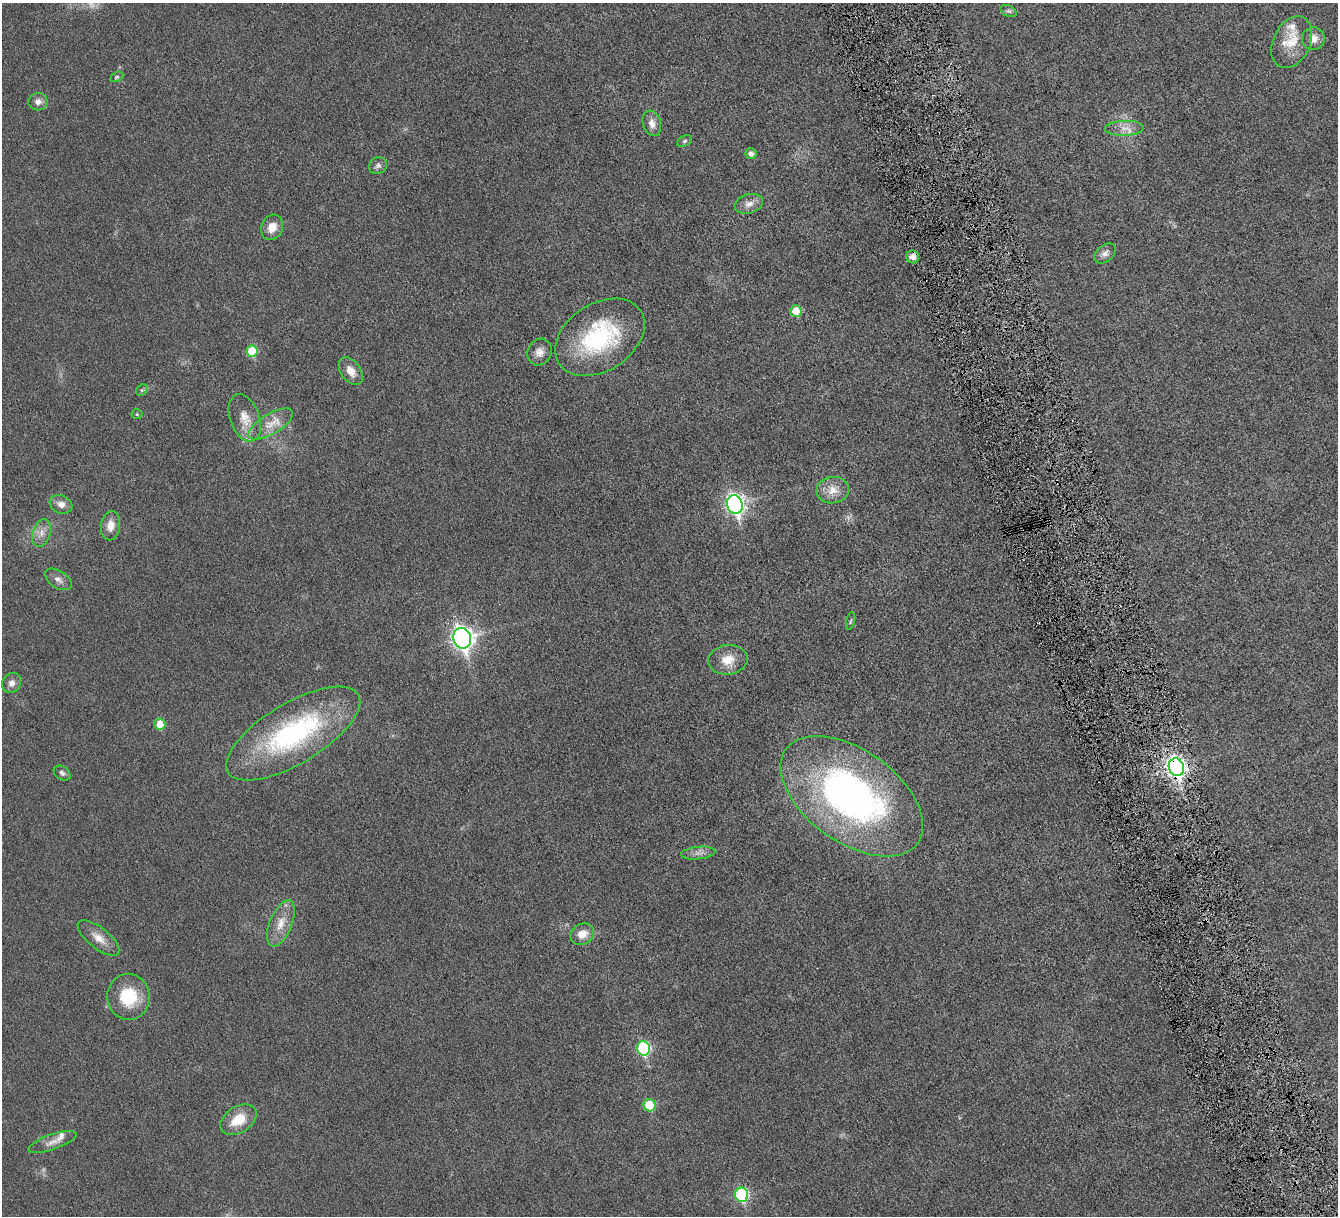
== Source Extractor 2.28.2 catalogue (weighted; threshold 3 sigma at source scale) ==
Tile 6 of 4 x 4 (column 2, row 2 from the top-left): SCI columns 1343-2678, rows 2713-3926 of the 5353 x 5300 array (HDU 1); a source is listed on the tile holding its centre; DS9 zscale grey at full resolution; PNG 1340 x 1218 px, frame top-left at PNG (2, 3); each listed source drawn as its Kron ellipse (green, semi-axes under 4 px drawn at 4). Shown black and unused: <1% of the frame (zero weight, under 4 of 8 exposures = <1% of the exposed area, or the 3 px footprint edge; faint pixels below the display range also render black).
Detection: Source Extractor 2.28.2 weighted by HDU 2 'WHT'; one run over the whole footprint, this tile lists its part. Background 0.0252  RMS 0.0048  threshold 0.0198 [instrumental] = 3 sigma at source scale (4.09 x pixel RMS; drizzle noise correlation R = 1.36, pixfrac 0.8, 0.05/0.05 arcsec/px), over >= 5 px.
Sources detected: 52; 1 cosmic-ray / hot-pixel residue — neither listed nor drawn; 3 inside a brighter listed object's ellipse — not listed separately; the other 48 listed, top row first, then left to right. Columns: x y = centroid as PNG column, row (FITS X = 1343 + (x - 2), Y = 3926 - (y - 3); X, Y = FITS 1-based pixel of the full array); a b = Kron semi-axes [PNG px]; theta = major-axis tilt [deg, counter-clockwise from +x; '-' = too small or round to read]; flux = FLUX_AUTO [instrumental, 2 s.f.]
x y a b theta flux
1009 11 8 5 -25 0.98
1313 39 11 11 - 4
1292 42 27 18 64 11
117 77 7 4 27 0.74
38 102 9 8 - 2.5
652 123 13 9 -72 3.3
1124 128 20 7 2 4.1
685 141 8 5 27 0.92
751 154 5 5 - 2.1
378 165 9 8 - 1.6
749 204 14 9 16 3.3
272 227 13 10 66 4.9
1105 253 12 8 39 2.1
913 257 6 6 - 2.7
796 311 5 5 - 9.7
600 337 49 33 33 49
252 351 6 5 - 15
539 352 14 11 62 3.6
351 371 15 9 -55 4.6
142 390 6 5 - 0.8
137 414 5 5 - 0.59
245 418 24 14 -69 7.3
271 424 25 10 31 6.6
833 490 16 13 5 5.8
61 504 12 9 -22 3
735 504 9 7 -73 170
110 526 15 9 82 4.5
41 533 14 9 71 3.7
58 579 15 8 -33 2.4
850 621 9 3 78 0.63
462 638 10 8 -71 250
728 660 19 15 7 7.1
12 683 10 9 - 2.6
160 724 5 5 - 8.7
293 733 76 30 31 78
1176 767 9 7 -70 200
62 773 9 6 -35 1.3
852 796 81 46 -36 180
698 853 17 6 6 2.4
281 923 24 11 68 6.8
582 934 12 10 31 5.1
98 938 25 10 -38 5.5
128 997 23 21 -84 17
644 1048 7 6 - 49
649 1105 6 6 - 15
238 1120 20 13 32 10
53 1142 25 7 19 3.7
742 1195 7 6 - 46
Overlapping masked pixels (flux is a lower limit): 1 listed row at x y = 1176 767